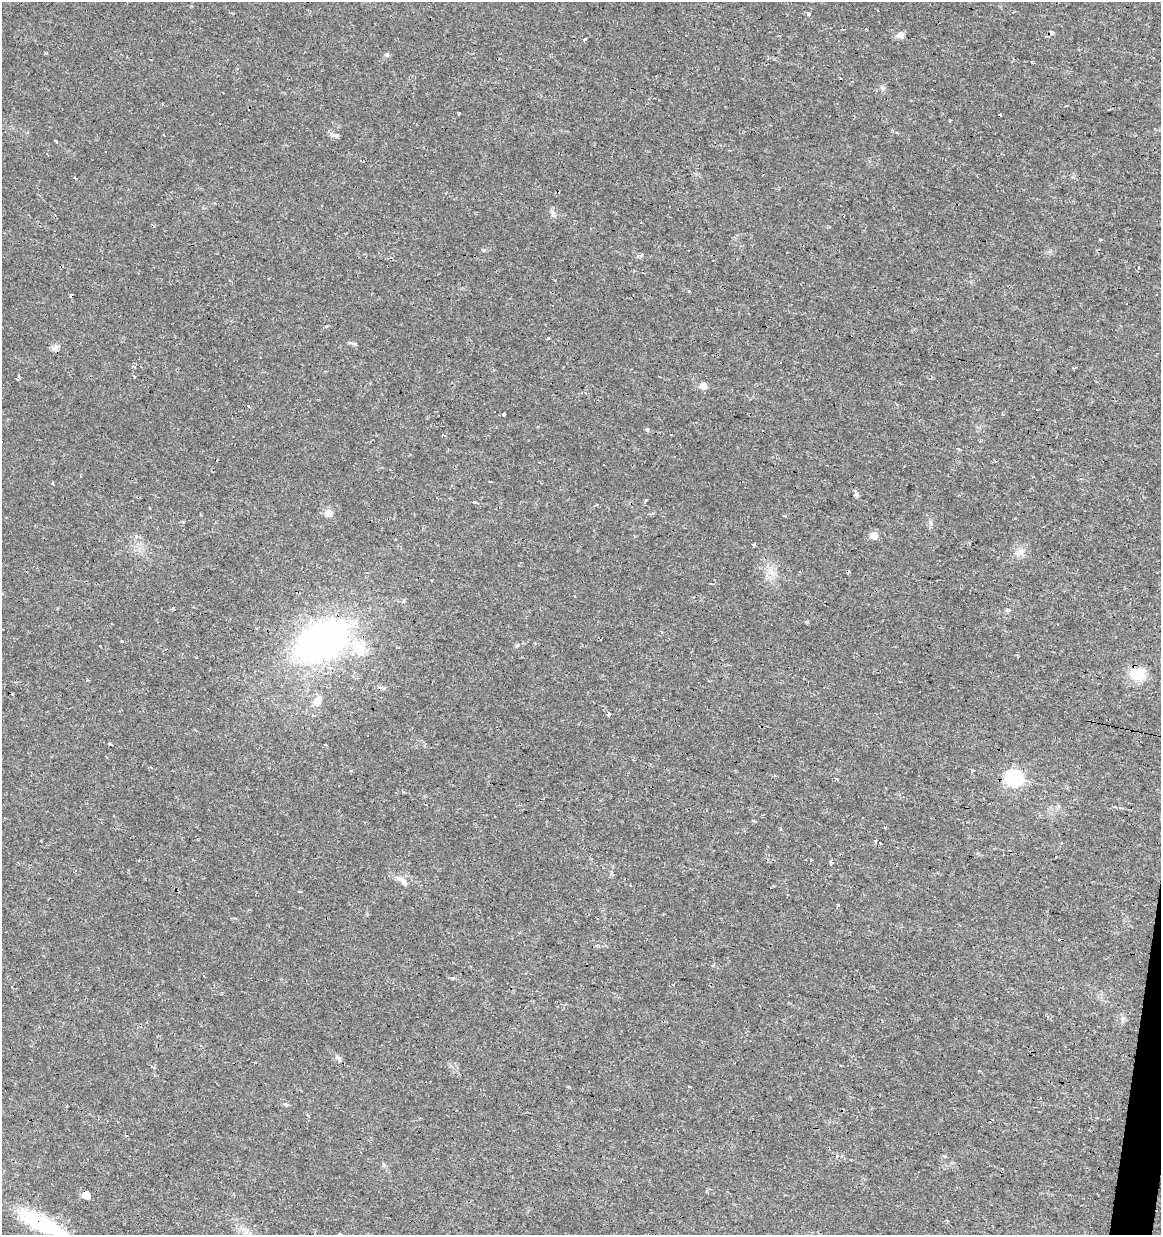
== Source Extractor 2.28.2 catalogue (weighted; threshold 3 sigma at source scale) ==
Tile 6 of 4 x 4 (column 2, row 2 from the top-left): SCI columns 1443-2601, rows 2467-3699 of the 5143 x 4939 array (HDU 1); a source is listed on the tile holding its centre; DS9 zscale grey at full resolution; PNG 1163 x 1237 px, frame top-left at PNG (2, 2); no overlay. Shown black and unused: <1% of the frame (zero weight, under 2 of 3 exposures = <1% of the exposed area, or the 3 px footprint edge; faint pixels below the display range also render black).
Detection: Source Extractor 2.28.2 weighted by HDU 2 'WHT'; one run over the whole footprint, this tile lists its part. Background 0.0131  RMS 0.0031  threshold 0.0138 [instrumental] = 3 sigma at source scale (4.5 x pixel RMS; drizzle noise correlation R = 1.50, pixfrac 1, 0.0396/0.0396 arcsec/px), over >= 5 px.
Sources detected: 97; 29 cosmic-ray / hot-pixel residue — not listed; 1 inside a brighter listed object's ellipse — not listed separately; the other 67 listed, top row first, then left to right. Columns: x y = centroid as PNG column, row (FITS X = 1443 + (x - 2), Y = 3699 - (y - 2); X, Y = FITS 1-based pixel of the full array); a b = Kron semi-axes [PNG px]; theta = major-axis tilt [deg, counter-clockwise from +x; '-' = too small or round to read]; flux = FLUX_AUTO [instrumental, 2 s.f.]
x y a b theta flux
808 14 5 4 - 0.58
1051 32 4 4 - 1.3
901 35 9 8 - 1.4
585 39 5 3 - 0.33
387 55 6 5 - 0.56
459 113 4 2 - 0.68
336 136 7 5 -45 0.67
55 141 4 3 - 0.57
75 178 3 2 - 0.68
454 199 3 2 - 0.23
1100 239 3 3 - 0.42
483 250 5 4 - 0.48
1138 268 4 3 - 1.2
689 291 3 3 - 0.36
548 338 3 3 - 0.8
355 344 7 4 -8 0.59
55 348 10 7 38 1.2
134 367 5 3 - 0.29
1075 368 4 2 - 0.3
18 377 3 3 - 6.7
703 386 6 6 - 2.5
1003 414 5 3 - 0.34
646 429 5 4 - 0.44
443 434 4 3 - 1.1
674 457 3 3 - 0.79
52 483 4 3 - 2.1
646 500 4 3 - 2.7
475 502 3 3 - 0.63
328 513 10 9 - 1.9
784 516 4 2 - 0.3
183 521 3 3 - 0.46
873 536 6 5 - 3.7
799 539 3 2 - 0.39
753 545 3 3 - 3.5
1020 552 11 8 -10 1.8
771 573 9 6 -53 1.7
322 641 45 29 32 120
359 648 24 17 -66 8.5
1138 674 18 13 -15 7.1
87 680 3 3 - 0.75
317 701 14 10 71 2.7
608 714 5 3 - 0.52
973 770 5 3 - 0.34
1014 778 7 7 - 71
836 779 4 3 - 1.3
763 815 3 3 - 0.48
754 821 4 3 - 0.4
781 829 4 3 - 0.46
875 841 3 3 - 4.1
880 844 3 3 - 0.63
1056 857 3 2 - 0.77
811 860 3 3 - 0.31
831 862 4 4 - 1.2
403 882 17 5 -60 1.4
300 892 3 3 - 0.48
838 905 3 2 - 0.48
714 965 5 4 - 0.39
453 977 3 3 - 3.2
674 985 3 3 - 1.2
1122 1019 8 6 -1 0.91
338 1058 12 6 -51 0.95
979 1070 3 3 - 0.48
688 1086 3 2 - 0.58
286 1105 7 4 -17 0.48
308 1115 5 3 - 0.45
86 1195 5 5 - 5.8
42 1224 53 17 -24 21
Overlapping masked pixels (flux is a lower limit): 3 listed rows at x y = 1051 32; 86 1195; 42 1224
Unlisted compact peaks at least as high as the median listed source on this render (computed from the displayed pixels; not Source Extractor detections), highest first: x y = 856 494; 930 522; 883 88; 517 645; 553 213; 1007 610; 384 1165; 642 255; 837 1156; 568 1087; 1032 62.